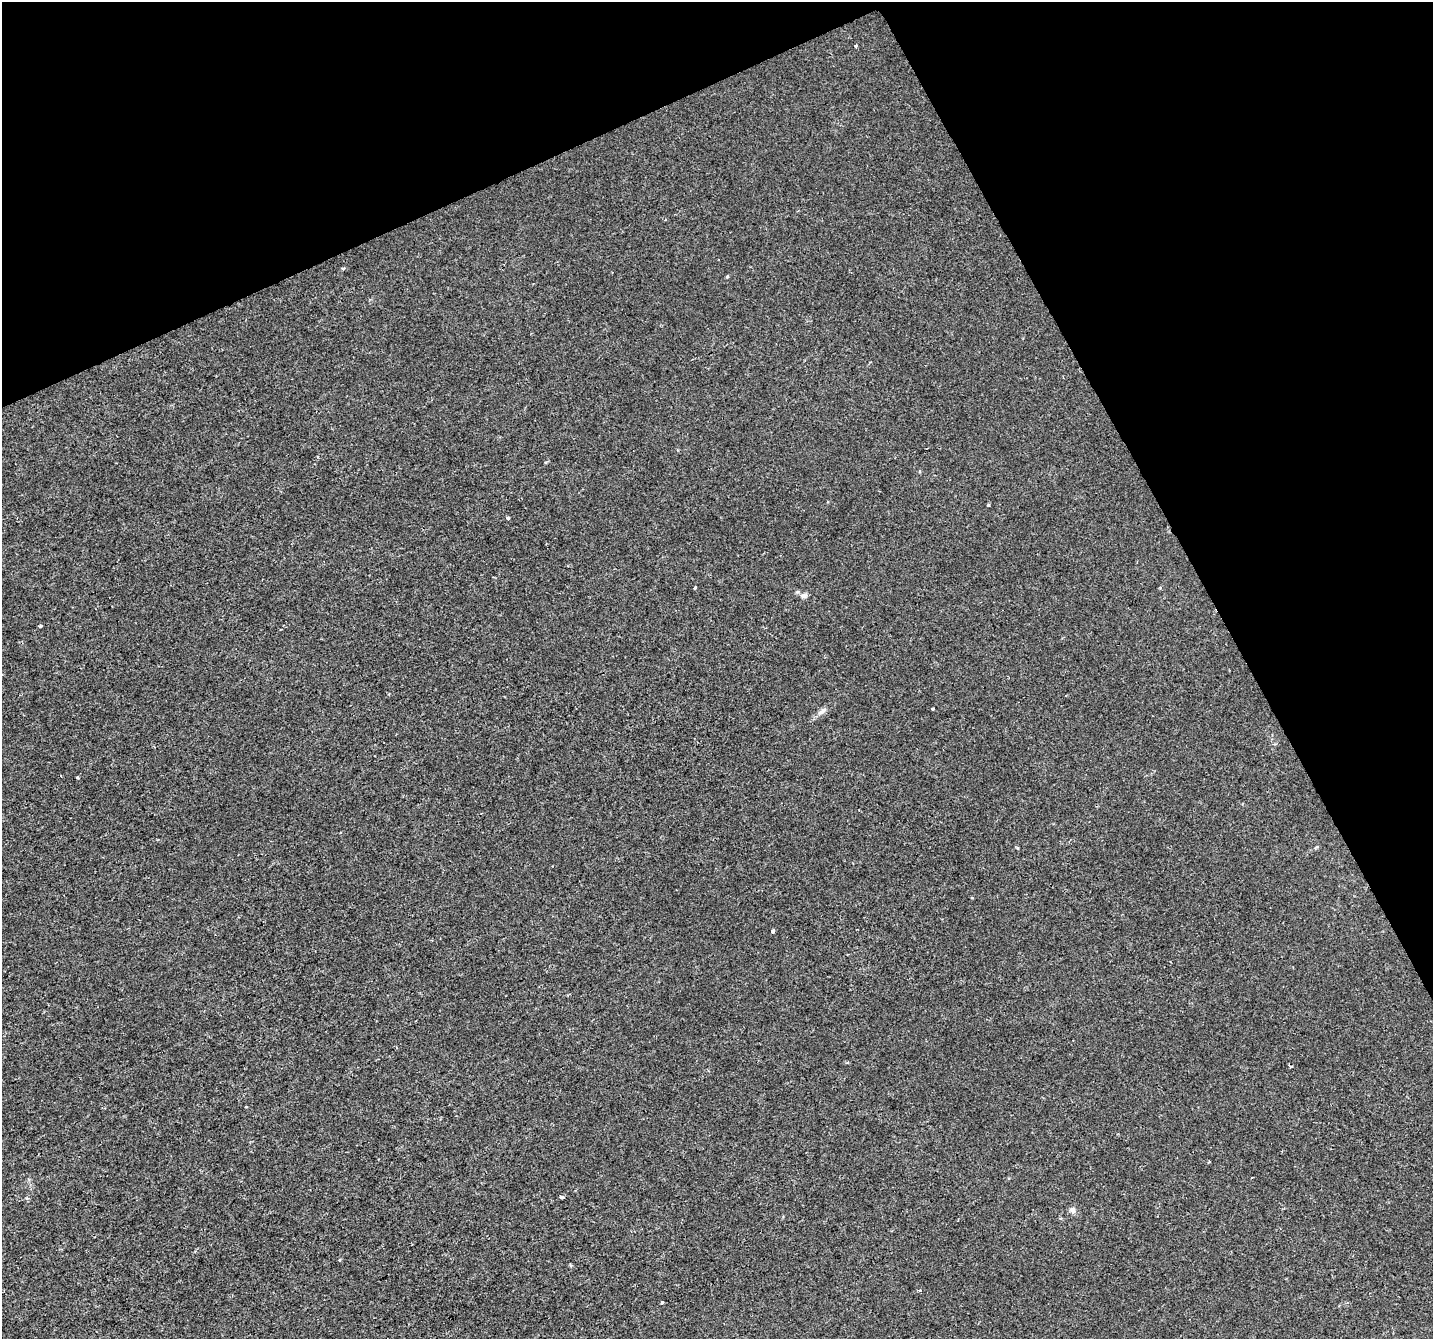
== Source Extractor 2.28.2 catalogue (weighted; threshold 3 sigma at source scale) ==
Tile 3 of 4 x 4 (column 3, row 1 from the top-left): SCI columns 2863-4293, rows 4111-5447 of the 5727 x 5602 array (HDU 1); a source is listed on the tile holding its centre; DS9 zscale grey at full resolution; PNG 1435 x 1341 px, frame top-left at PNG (2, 2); no overlay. Shown black and unused: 24% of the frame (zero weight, under 2 of 3 exposures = <1% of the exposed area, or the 3 px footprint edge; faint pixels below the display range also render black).
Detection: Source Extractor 2.28.2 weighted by HDU 2 'WHT'; one run over the whole footprint, this tile lists its part. Background 0.00106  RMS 0.0022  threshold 0.00978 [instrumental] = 3 sigma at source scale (4.5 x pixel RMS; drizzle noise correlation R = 1.50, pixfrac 1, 0.0396/0.0396 arcsec/px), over >= 5 px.
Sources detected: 18; all 18 listed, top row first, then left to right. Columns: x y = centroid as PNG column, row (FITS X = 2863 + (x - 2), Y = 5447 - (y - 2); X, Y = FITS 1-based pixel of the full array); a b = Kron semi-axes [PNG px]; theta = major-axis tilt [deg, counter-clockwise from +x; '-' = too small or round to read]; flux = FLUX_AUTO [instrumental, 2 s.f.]
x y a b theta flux
856 45 3 3 - 1.2
727 277 5 3 - 0.21
988 505 3 3 - 0.49
508 518 4 3 - 1.1
804 596 10 7 -3 0.84
41 626 3 3 - 0.84
932 709 3 3 - 0.36
823 711 10 6 38 0.77
77 777 3 3 - 0.23
972 898 4 3 - 0.18
773 931 3 3 - 1.1
246 1107 3 3 - 0.7
1209 1162 3 3 - 0.42
562 1197 5 4 - 0.34
1072 1210 8 8 - 0.81
339 1260 4 3 - 0.21
919 1290 4 4 - 0.24
662 1303 3 3 - 0.74
Unlisted compact peaks at least as high as the median listed source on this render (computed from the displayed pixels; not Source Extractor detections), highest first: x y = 695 587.